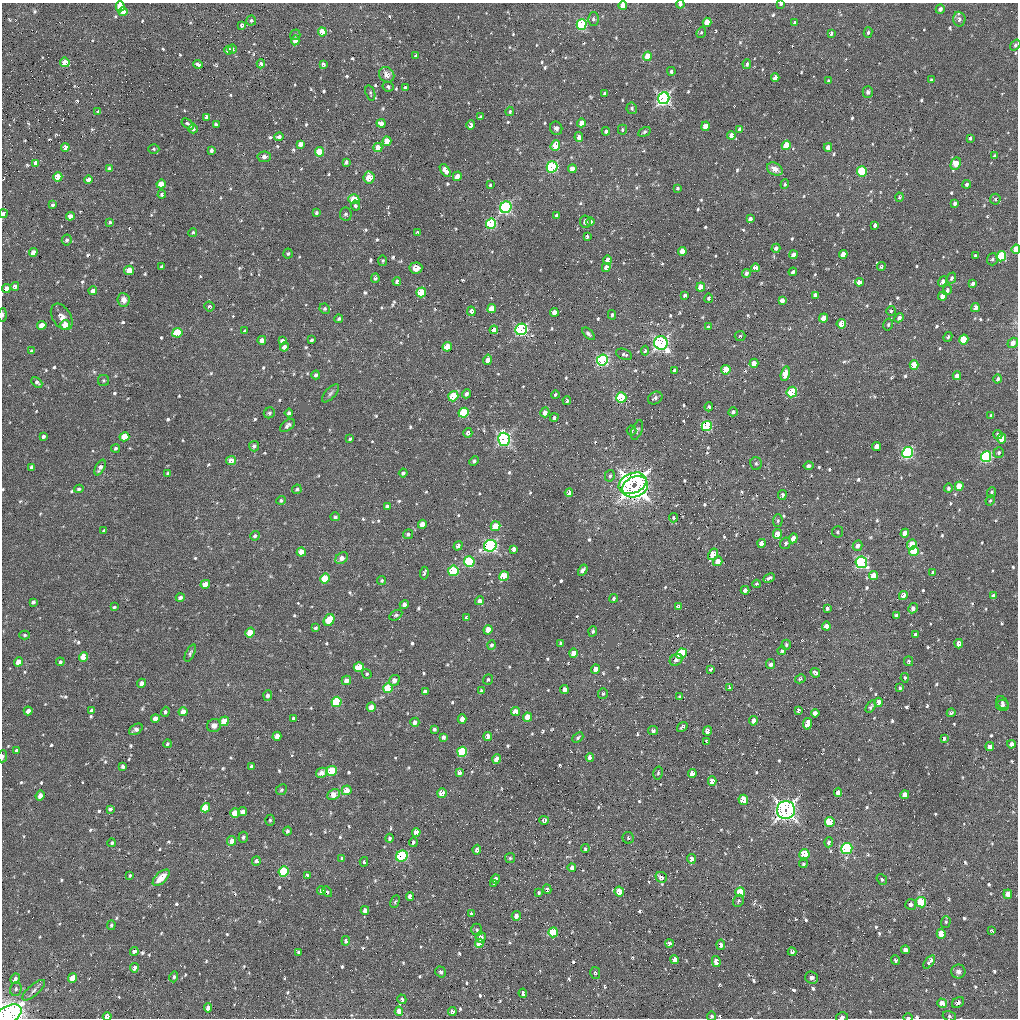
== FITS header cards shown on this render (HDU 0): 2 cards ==
NAXIS1  =                 1016 / length of data axis 1
NAXIS2  =                 1016 / length of data axis 2

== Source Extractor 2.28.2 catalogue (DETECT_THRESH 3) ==
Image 1016 x 1016 px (HDU 0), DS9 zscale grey, 1 PNG px = 1 image px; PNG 1020 x 1020 px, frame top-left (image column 1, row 1016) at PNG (2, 3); each listed source drawn as its Kron ellipse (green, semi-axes under 4 px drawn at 4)
Background 25.1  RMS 3.9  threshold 11.8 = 3 sigma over >= 5 px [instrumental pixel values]
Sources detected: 799; of the 799, the 500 brightest by FLUX_AUTO listed and drawn (299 fainter detections omitted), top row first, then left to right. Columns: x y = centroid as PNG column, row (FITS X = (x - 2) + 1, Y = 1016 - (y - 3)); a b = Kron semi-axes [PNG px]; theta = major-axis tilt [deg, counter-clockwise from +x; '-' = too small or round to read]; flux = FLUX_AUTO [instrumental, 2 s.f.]
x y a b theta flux
680 4 4 4 - 820
781 4 3 3 - 470
623 5 4 4 - 2100
120 6 5 4 - 4900
940 9 5 4 - 1000
123 12 4 4 - 1900
593 19 6 5 - 800
959 19 7 6 - 990
251 20 5 5 - 460
707 22 5 4 - 5000
795 23 4 3 - 650
582 24 5 5 - 26000
242 25 4 3 - 670
322 32 4 4 - 4600
701 32 5 4 - 430
831 33 4 3 - 800
868 33 5 4 - 520
295 35 5 5 - 420
295 40 5 4 - 1500
1015 45 6 4 54 460
233 49 4 3 - 460
229 50 4 4 - 2600
416 56 4 3 - 950
648 56 5 4 - 5000
65 62 5 4 - 3700
198 64 5 3 - 790
261 64 4 4 - 1000
323 64 4 3 - 710
747 64 5 4 - 700
671 71 4 4 - 630
387 75 8 7 - 1900
775 78 4 4 - 2300
931 80 3 3 - 430
829 81 4 3 - 580
388 87 5 5 - 450
405 88 3 3 - 420
868 92 6 5 - 620
370 93 8 4 -71 460
604 94 4 3 - 620
664 98 6 5 - 87000
632 108 6 5 - 630
98 111 4 3 - 620
510 111 5 4 - 480
207 117 4 4 - 940
480 117 3 3 - 410
381 123 4 4 - 1600
581 123 4 4 - 2200
188 124 7 3 -36 1700
216 125 4 3 - 960
471 125 5 4 - 1900
706 126 4 4 - 4000
556 128 7 6 - 1200
193 129 4 4 - 670
740 129 4 4 - 1300
622 130 5 4 - 430
606 131 4 4 - 710
644 132 6 4 29 480
731 135 4 4 - 2000
279 137 5 4 - 990
579 137 5 4 - 1400
970 138 4 3 - 470
387 141 5 4 - 6400
300 144 4 4 - 1400
786 145 5 4 - 4600
555 146 6 4 69 4600
65 147 4 4 - 1900
378 147 4 4 - 3400
828 147 4 4 - 1500
154 149 5 4 - 450
211 150 4 3 - 630
320 152 5 4 - 7800
994 156 4 3 - 580
264 157 6 5 - 900
346 162 4 3 - 720
36 163 4 4 - 1800
956 164 6 5 - 5000
552 167 5 5 - 31000
109 169 4 4 - 890
572 169 4 4 - 2100
775 169 8 6 -31 2200
445 170 7 4 -54 2500
862 172 5 5 - 14000
457 176 5 4 - 1700
58 177 4 4 - 6800
369 177 6 5 - 5600
88 179 4 4 - 1600
161 184 4 4 - 5500
785 184 5 4 - 460
967 184 4 4 - 740
490 185 3 3 - 430
677 188 3 3 - 420
162 194 4 4 - 580
899 197 4 4 - 510
354 199 5 5 - 7200
995 199 5 5 - 500
955 203 4 3 - 860
52 205 3 3 - 460
355 206 5 4 - 650
506 207 6 5 - 43000
316 213 3 3 - 420
3 214 4 3 - 990
346 214 6 6 - 570
557 215 4 3 - 850
70 216 4 4 - 1800
750 219 4 4 - 1100
110 222 3 3 - 460
585 222 6 5 - 1000
591 222 4 4 - 560
491 224 5 5 - 27000
875 225 4 3 - 1000
193 232 4 4 - 440
417 233 4 3 - 630
587 237 4 3 - 530
67 240 5 5 - 570
776 248 4 4 - 880
1016 249 5 3 - 6300
682 251 4 4 - 2800
33 252 4 4 - 1600
288 253 5 4 - 470
843 254 4 4 - 3000
793 255 4 4 - 1900
975 256 3 3 - 410
1001 256 5 4 - 18000
992 259 6 5 - 680
608 260 4 4 - 2400
383 261 5 3 - 420
162 267 4 3 - 680
606 267 4 4 - 1800
881 267 4 4 - 510
416 268 6 5 - 1900
755 268 4 4 - 3500
129 270 5 4 - 6200
793 272 4 3 - 590
746 273 4 4 - 860
375 278 5 4 - 530
952 278 5 4 - 740
397 281 4 3 - 1100
942 281 5 4 - 930
859 282 4 4 - 2700
973 284 4 3 - 830
15 286 4 4 - 1100
701 287 4 4 - 3900
6 288 4 4 - 2300
947 290 5 4 - 860
93 291 4 4 - 1500
421 292 5 4 - 11000
685 295 4 4 - 800
815 295 4 4 - 1100
943 296 4 4 - 3000
709 298 5 4 - 630
124 300 6 6 - 1800
782 300 4 4 - 1500
209 306 5 5 - 570
975 308 4 4 - 1900
325 309 5 5 - 470
492 309 4 4 - 5600
471 311 5 4 - 1100
891 311 5 5 - 460
554 312 4 4 - 2700
2 315 7 3 86 450
612 315 5 3 - 450
62 317 14 9 -58 1900
823 318 5 4 - 2800
899 318 5 4 - 920
339 319 4 4 - 500
841 324 5 4 - 3900
42 325 5 4 - 3100
65 325 5 4 - 3600
888 325 6 4 75 500
708 327 4 4 - 400
521 329 6 5 - 53000
494 330 4 4 - 2300
245 331 4 3 - 2000
177 333 5 4 - 12000
588 334 8 4 -45 670
740 336 5 5 - 410
948 337 5 4 - 610
262 340 4 4 - 1800
311 340 4 3 - 440
964 340 5 4 - 9200
282 341 4 4 - 1000
661 343 7 6 - 89000
1013 343 5 5 - 2100
284 347 4 4 - 1400
447 347 5 4 - 5900
31 351 3 3 - 500
645 351 5 4 - 450
624 354 8 5 -23 780
488 360 5 4 - 2100
602 360 5 5 - 47000
754 363 4 4 - 2000
914 365 5 4 - 6700
674 370 3 3 - 660
726 370 5 4 - 7200
785 373 7 4 77 4200
316 375 4 4 - 660
957 376 4 4 - 1700
998 379 4 3 - 760
103 380 5 5 - 430
37 382 6 4 -44 770
792 392 5 5 - 13000
330 393 11 5 47 720
466 394 5 4 - 790
555 395 4 4 - 430
453 396 5 4 - 9600
621 398 5 5 - 14000
655 398 8 6 31 950
567 401 4 3 - 540
709 407 4 4 - 630
545 412 5 4 - 1700
733 412 4 4 - 820
269 413 6 5 - 570
289 413 4 4 - 680
464 413 5 5 - 15000
991 416 4 4 - 560
554 417 4 4 - 600
287 425 8 5 40 830
707 426 5 5 - 25000
632 430 5 5 - 720
637 430 10 5 71 640
468 433 5 4 - 950
998 435 5 4 - 790
43 436 4 3 - 580
124 437 5 4 - 6100
350 439 4 3 - 420
504 439 6 6 - 62000
1002 439 5 4 - 5100
254 446 5 5 - 720
876 446 4 4 - 2700
116 448 4 4 - 550
999 452 5 5 - 520
907 453 5 5 - 45000
986 457 5 5 - 36000
231 460 5 4 - 2900
474 461 5 4 - 500
756 463 6 5 - 590
809 466 5 4 - 630
32 467 4 4 - 1000
100 468 8 4 62 1200
168 473 4 3 - 590
403 473 4 3 - 540
610 476 6 5 - 580
633 483 14 10 23 93000
959 486 5 4 - 6000
635 487 13 10 25 97000
948 488 4 4 - 620
79 489 5 4 - 530
297 489 5 4 - 490
992 492 5 4 - 460
569 493 4 3 - 2100
782 495 5 4 - 860
281 500 4 4 - 510
990 500 5 3 - 420
387 507 4 4 - 1200
335 517 4 4 - 580
674 518 5 4 - 460
778 521 6 5 - 470
422 524 4 4 - 2900
495 526 5 4 - 5900
104 531 4 3 - 540
837 532 5 5 - 480
905 533 4 4 - 2500
408 534 5 5 - 660
777 534 5 4 - 4300
255 536 5 4 - 760
793 538 5 4 - 2000
762 543 4 4 - 2700
785 543 6 5 - 600
912 544 5 4 - 5200
458 546 5 4 - 1100
490 546 6 5 - 58000
858 546 5 4 - 1400
514 549 4 4 - 920
914 551 5 4 - 11000
301 552 4 4 - 3600
713 554 6 4 57 6100
342 558 7 5 40 2000
469 561 5 5 - 23000
718 561 5 4 - 2500
861 562 6 6 - 51000
583 570 6 4 57 1900
453 571 5 5 - 18000
933 572 4 3 - 620
424 573 6 4 84 460
873 575 4 4 - 3200
504 576 5 4 - 11000
325 578 5 4 - 8400
769 578 6 3 26 710
382 580 4 4 - 410
205 584 5 4 - 4500
756 584 4 4 - 500
745 590 4 4 - 1100
903 595 4 4 - 1700
993 596 4 4 - 900
180 597 4 3 - 830
614 598 4 3 - 500
480 601 4 4 - 1400
33 602 4 3 - 680
404 604 5 4 - 1300
114 607 4 3 - 450
678 607 4 4 - 1000
827 608 4 3 - 570
913 608 5 4 - 1200
396 615 7 4 31 560
896 615 4 3 - 680
467 618 4 4 - 820
329 620 6 5 - 7800
826 626 4 4 - 2700
316 628 4 3 - 500
488 630 5 4 - 3600
593 631 5 4 - 510
250 632 5 4 - 4100
25 635 5 4 - 460
916 635 4 3 - 1200
561 643 4 3 - 440
959 644 5 4 - 1800
491 645 5 4 - 600
786 645 5 4 - 440
782 651 4 4 - 440
190 653 9 4 64 570
573 653 4 4 - 2700
682 654 5 5 - 20000
83 657 5 4 - 6500
676 660 7 5 38 1000
908 661 5 4 - 500
18 662 4 4 - 3200
60 662 4 4 - 500
771 664 5 4 - 850
359 667 5 4 - 6800
596 669 4 4 - 2700
711 669 3 3 - 570
815 673 5 3 - 720
367 674 5 4 - 430
905 678 5 4 - 420
488 679 5 4 - 470
800 679 5 4 - 490
346 680 5 4 - 1600
394 680 5 5 - 1600
141 683 4 4 - 1300
730 687 4 3 - 1000
388 688 5 5 - 11000
900 688 4 3 - 480
564 689 4 4 - 1700
481 691 4 4 - 600
425 692 4 4 - 1200
603 694 5 5 - 510
268 695 5 4 - 930
680 697 4 3 - 560
336 702 5 5 - 15000
879 702 4 4 - 1700
1002 703 7 5 -52 620
1002 705 6 5 - 610
371 707 4 4 - 2400
871 707 7 4 57 560
798 710 4 3 - 570
28 711 4 4 - 1500
91 711 4 3 - 720
165 712 5 4 - 580
183 712 4 4 - 2900
515 712 4 4 - 3600
815 713 4 4 - 1400
951 713 4 4 - 520
527 717 4 4 - 4800
155 718 4 4 - 1900
294 718 4 3 - 810
462 719 4 4 - 1600
224 721 5 4 - 6400
753 721 5 4 - 1400
415 722 4 4 - 1100
807 724 6 4 79 2200
214 725 7 6 - 1500
682 727 6 4 38 590
136 729 7 5 34 1000
434 729 4 3 - 590
653 730 5 4 - 820
707 731 4 4 - 1900
277 736 4 4 - 2400
488 736 4 4 - 2400
443 737 4 3 - 890
578 738 6 4 40 480
944 738 3 3 - 480
706 741 4 3 - 450
167 744 4 4 - 440
1011 744 4 4 - 1200
990 746 4 4 - 1600
16 750 4 3 - 540
462 752 5 5 - 19000
3 756 6 3 84 600
590 757 4 4 - 2000
497 759 4 4 - 4800
123 766 4 3 - 540
251 766 4 3 - 420
332 771 5 5 - 10000
460 772 4 4 - 1300
322 773 5 5 - 2200
658 773 6 5 - 430
692 773 4 4 - 2400
712 781 5 4 - 2800
281 790 6 5 - 470
347 790 5 4 - 4000
838 792 4 4 - 1300
442 793 5 4 - 3500
333 794 6 5 - 2900
905 795 4 4 - 2500
40 796 5 4 - 1500
743 800 5 5 - 7000
206 808 5 4 - 5900
110 809 4 4 - 560
786 810 9 9 - 140000
242 812 4 4 - 1700
235 813 5 4 - 4900
270 820 5 4 - 410
544 820 5 4 - 670
830 822 5 5 - 9500
287 831 4 4 - 680
416 832 4 4 - 2800
243 837 5 5 - 630
390 838 4 4 - 590
628 838 6 5 - 450
232 841 5 4 - 2500
413 842 5 4 - 580
829 842 5 4 - 830
112 843 4 4 - 490
585 849 4 3 - 410
847 849 5 5 - 25000
477 850 5 4 - 960
804 854 5 5 - 7700
402 856 6 5 - 28000
342 858 4 4 - 500
510 858 5 5 - 410
691 859 5 4 - 1300
256 861 5 4 - 840
364 862 5 4 - 430
803 864 4 4 - 410
572 868 4 4 - 1300
283 871 5 5 - 15000
130 875 3 3 - 410
307 876 4 4 - 1000
661 877 6 5 - 1700
161 878 10 5 44 4400
496 879 5 4 - 1500
882 879 6 4 -54 520
494 883 3 3 - 560
547 889 5 4 - 800
321 891 4 4 - 1200
327 892 6 4 -49 470
619 892 5 4 - 4600
740 892 5 5 - 9500
539 893 4 4 - 470
1008 894 5 4 - 2400
410 896 4 4 - 1900
738 901 6 5 - 520
395 902 6 4 62 440
921 902 5 5 - 14000
911 904 5 5 - 1200
365 910 4 4 - 1400
471 913 4 3 - 500
516 916 5 4 - 1300
946 922 6 4 70 410
111 925 5 4 - 460
477 930 6 5 - 430
992 931 4 3 - 510
553 932 5 4 - 13000
941 934 5 4 - 6100
481 937 5 5 - 1500
346 941 5 4 - 790
479 943 4 4 - 4900
669 944 4 4 - 1400
721 945 5 4 - 1000
905 950 4 4 - 1800
134 951 4 4 - 1400
298 952 4 3 - 450
792 952 4 3 - 670
674 959 4 4 - 2400
895 960 5 4 - 530
716 962 5 4 - 2400
929 962 8 4 52 1800
134 968 4 4 - 1500
958 971 7 7 - 1200
441 972 6 5 - 720
595 973 6 5 - 510
174 977 5 4 - 620
812 977 6 6 - 1000
72 978 5 4 - 4500
15 979 5 4 - 1400
16 989 7 6 - 730
34 990 14 5 41 1200
523 993 4 4 - 1300
402 999 5 4 - 800
958 1002 6 5 - 940
942 1003 5 4 - 2300
208 1008 4 4 - 2000
399 1011 5 4 - 2500
452 1011 4 4 - 950
7 1016 16 9 32 130000
712 1016 4 4 - 410
949 1016 7 5 -16 470
107 1017 4 4 - 3000
842 1017 6 5 - 470
908 1018 5 2 - 460
At the frame edge (FLAGS 8, measured only in part): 14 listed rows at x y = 680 4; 781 4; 623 5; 1015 45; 3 214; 1016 249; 2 315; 1013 343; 3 756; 7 1016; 712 1016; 107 1017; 842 1017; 908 1018
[299 fainter detections neither listed nor drawn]

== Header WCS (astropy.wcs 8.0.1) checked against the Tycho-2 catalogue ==
Header WCS as astropy/WCSLIB reads it (applying the file's SIP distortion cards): RA---SIN-SIP/DEC--SIN-SIP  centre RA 08:39:48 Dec +27:35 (129.95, +27.58 deg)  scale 2.76 arcsec/px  FOV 46.7' x 46.4'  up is +15 deg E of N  parity normal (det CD < 0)
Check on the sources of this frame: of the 60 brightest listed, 22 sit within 3.3 arcsec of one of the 41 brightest Tycho-2 stars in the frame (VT <= 12.49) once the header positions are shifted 0.20 arcsec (0.12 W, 0.16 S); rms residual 1.11 arcsec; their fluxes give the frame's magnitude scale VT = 22.44 - 2.5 log10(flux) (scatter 0.43 mag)
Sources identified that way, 23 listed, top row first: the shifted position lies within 3.3 arcsec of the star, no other Tycho-2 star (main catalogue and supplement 1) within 6.6 arcsec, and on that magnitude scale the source's flux lands within +1.5 / -3 mag of the star's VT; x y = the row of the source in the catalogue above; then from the Tycho-2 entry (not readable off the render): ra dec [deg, ICRS J2000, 3 dp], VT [Tycho-2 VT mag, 2 dp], TYC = Tycho-2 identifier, HIP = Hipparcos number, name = IAU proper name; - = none
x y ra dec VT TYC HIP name
582 24 129.999 +27.952 11.86 1948-1111-1 - -
664 98 129.913 +27.914 11.05 1948-1462-1 - -
491 224 130.029 +27.788 11.13 1948-1347-1 - -
1001 256 129.595 +27.863 11.97 1948-1577-1 - -
492 309 130.010 +27.725 11.85 1948-1733-1 - -
521 329 129.981 +27.716 11.30 1948-1835-1 - -
661 343 129.861 +27.733 10.87 1948-1337-1 - -
447 347 130.039 +27.689 12.49 1948-1451-1 - -
602 360 129.906 +27.709 11.59 1948-1550-1 - -
453 396 130.023 +27.653 12.40 1948-1556-1 - -
707 426 129.804 +27.681 10.96 1948-1470-1 - -
504 439 129.971 +27.632 10.24 1948-1607-1 - -
907 453 129.630 +27.700 11.19 1948-1497-1 - -
490 546 129.959 +27.551 10.92 1948-1793-1 - -
469 561 129.973 +27.535 10.67 1948-1790-1 - -
861 562 129.645 +27.611 11.71 1948-1573-1 - -
504 576 129.941 +27.531 11.99 1948-1831-1 - -
336 702 130.053 +27.405 11.49 1945-2430-1 - -
462 752 129.937 +27.393 11.83 1945-525-1 - -
332 771 130.042 +27.354 12.29 1945-2462-1 - -
402 856 129.965 +27.304 11.07 1945-6-1 - -
921 902 129.523 +27.372 11.87 1945-134-1 - -
553 932 129.823 +27.278 11.28 1945-140-1 - -